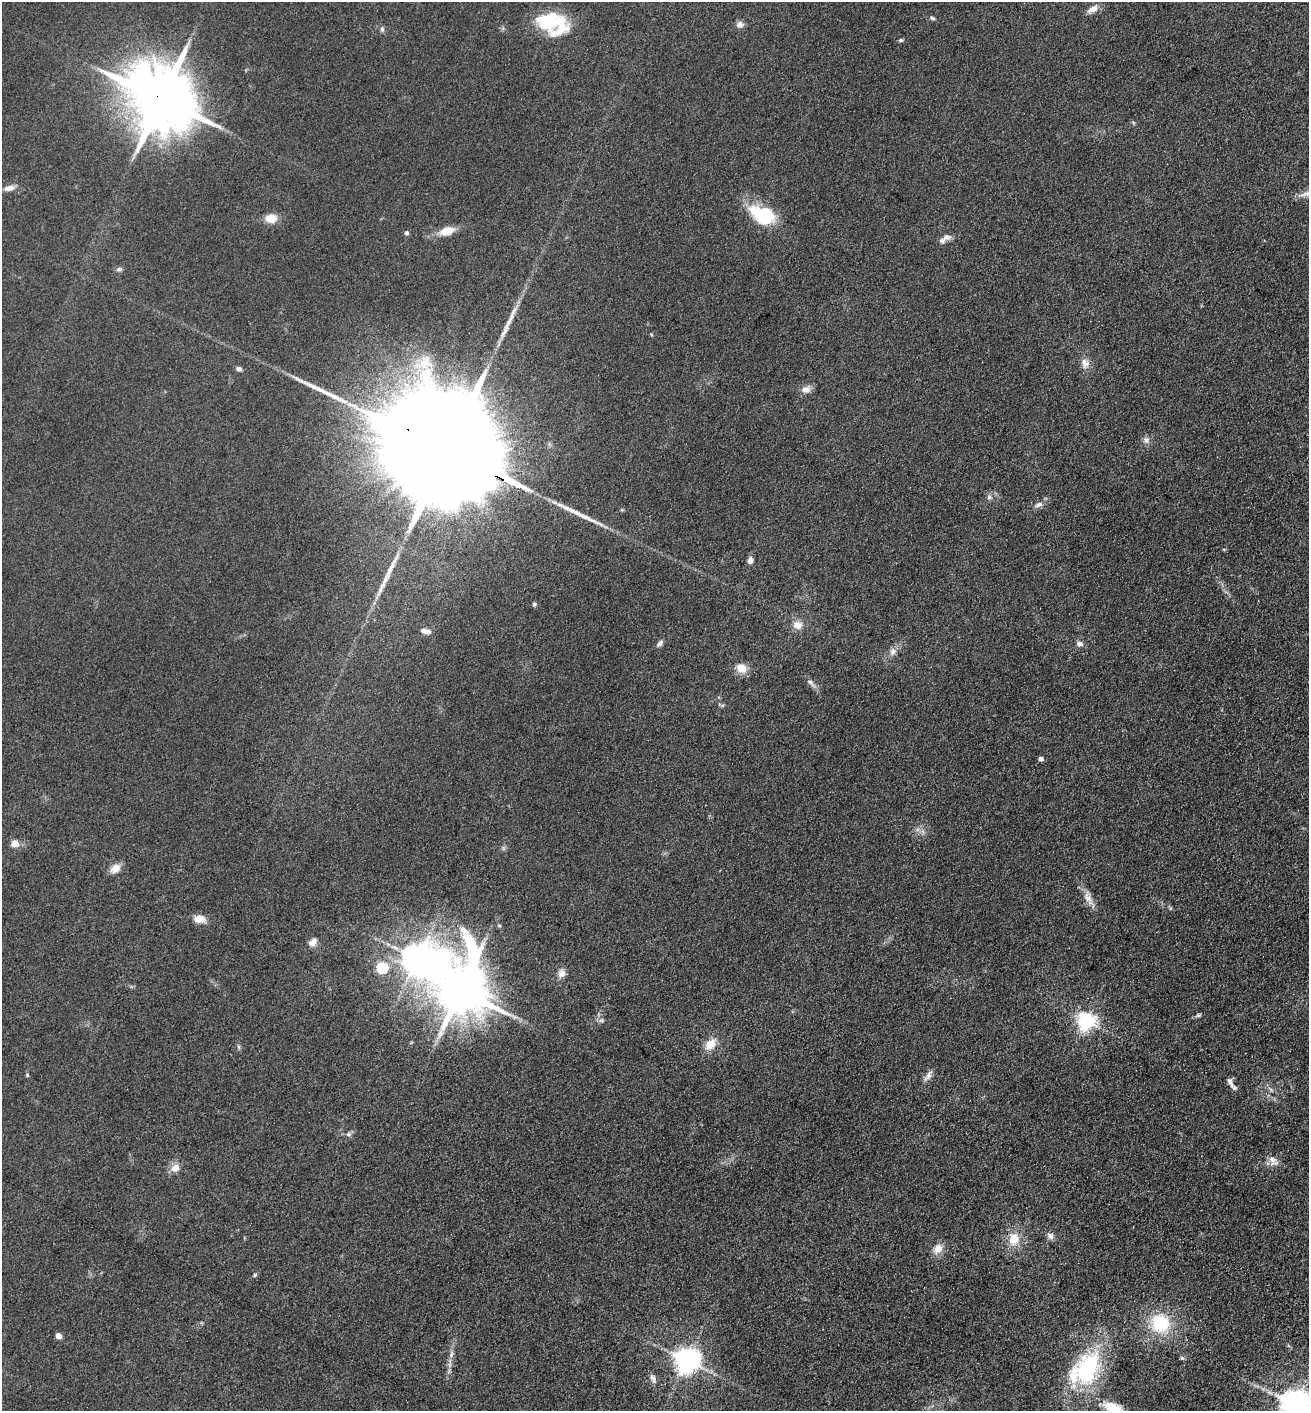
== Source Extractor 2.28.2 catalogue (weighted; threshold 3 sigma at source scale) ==
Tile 6 of 4 x 4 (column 2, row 2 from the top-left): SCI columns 1453-2759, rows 2818-4226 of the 5651 x 5636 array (HDU 1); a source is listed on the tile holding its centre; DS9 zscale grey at full resolution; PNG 1311 x 1413 px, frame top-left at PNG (2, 2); no overlay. Shown black and unused: <1% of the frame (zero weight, under 3 of 5 exposures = <1% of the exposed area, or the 3 px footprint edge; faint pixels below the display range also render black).
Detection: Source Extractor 2.28.2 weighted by HDU 2 'WHT'; one run over the whole footprint, this tile lists its part. Background 0.151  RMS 0.0098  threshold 0.0443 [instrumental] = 3 sigma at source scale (4.5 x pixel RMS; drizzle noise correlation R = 1.50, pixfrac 1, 0.05/0.05 arcsec/px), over >= 5 px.
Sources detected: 77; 4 long thin detections or spike segments (spike, bleed or trail) — not listed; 4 inside a brighter listed object's ellipse — not listed separately; the other 69 listed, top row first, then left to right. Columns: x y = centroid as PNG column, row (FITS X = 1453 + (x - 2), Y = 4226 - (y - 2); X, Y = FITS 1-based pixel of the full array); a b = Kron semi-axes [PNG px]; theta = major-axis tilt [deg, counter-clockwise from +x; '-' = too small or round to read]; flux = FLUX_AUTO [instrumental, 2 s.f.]
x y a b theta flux
1093 9 15 8 29 6.9
932 18 8 5 -24 2.1
548 21 29 26 -54 54
740 24 9 8 - 4.8
382 29 8 5 -80 2.4
900 40 5 4 - 1.5
161 99 20 16 -37 9000
1133 122 6 4 -20 1.2
9 188 14 7 12 6.3
763 215 30 18 -25 56
271 218 13 9 8 13
447 231 15 9 17 16
406 232 5 4 - 2.8
946 237 10 9 - 4.9
119 269 9 5 9 2.4
507 327 14 6 67 6.9
424 363 26 19 25 28
1085 363 14 11 -80 7.9
239 369 6 5 - 3
806 389 13 10 18 7
1146 440 9 8 - 4.1
450 452 70 22 -28 80000
989 497 7 5 44 2.5
1039 504 12 6 23 4.7
750 560 8 6 80 4.5
534 604 5 5 - 1.9
797 625 12 10 -14 9.3
426 631 14 7 -13 6
660 643 10 5 46 3.2
1080 644 9 7 -13 4.1
893 651 10 8 76 5.1
741 668 12 10 -31 13
810 682 14 6 -41 4.5
721 705 11 3 -25 1.9
1041 759 4 4 - 4.5
15 843 5 5 - 20
115 868 12 9 39 9.9
1088 898 22 9 -60 9.8
1171 908 6 4 89 1.2
199 919 11 8 -12 12
499 925 5 4 - 1.3
313 942 12 8 44 6.5
417 958 12 11 - 1500
382 967 6 6 - 87
561 973 11 10 - 6.3
460 990 22 16 87 5700
1198 1015 8 5 20 2
601 1021 8 5 -19 2.6
1086 1021 7 6 - 420
710 1044 15 10 45 13
27 1075 5 4 - 1.2
928 1076 18 6 57 5.5
1230 1082 10 7 -74 3.6
348 1134 7 6 - 2.6
1272 1159 20 8 -42 6.6
175 1168 12 11 - 8.5
1050 1236 9 8 - 4.5
1013 1239 17 14 -87 19
938 1249 13 10 62 10
255 1275 5 5 - 1.4
1160 1323 25 23 -42 54
58 1336 5 4 - 11
451 1354 11 5 67 3.8
1182 1358 7 4 -44 1.6
687 1360 8 8 - 1100
1087 1369 44 28 66 110
653 1378 13 6 -64 4.3
1295 1404 13 9 -34 1500
1112 1407 27 12 -16 21
Overlapping masked pixels (flux is a lower limit): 2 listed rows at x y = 161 99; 450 452
Isophote crosses this tile's border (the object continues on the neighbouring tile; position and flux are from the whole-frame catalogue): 2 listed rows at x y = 1295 1404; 1112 1407